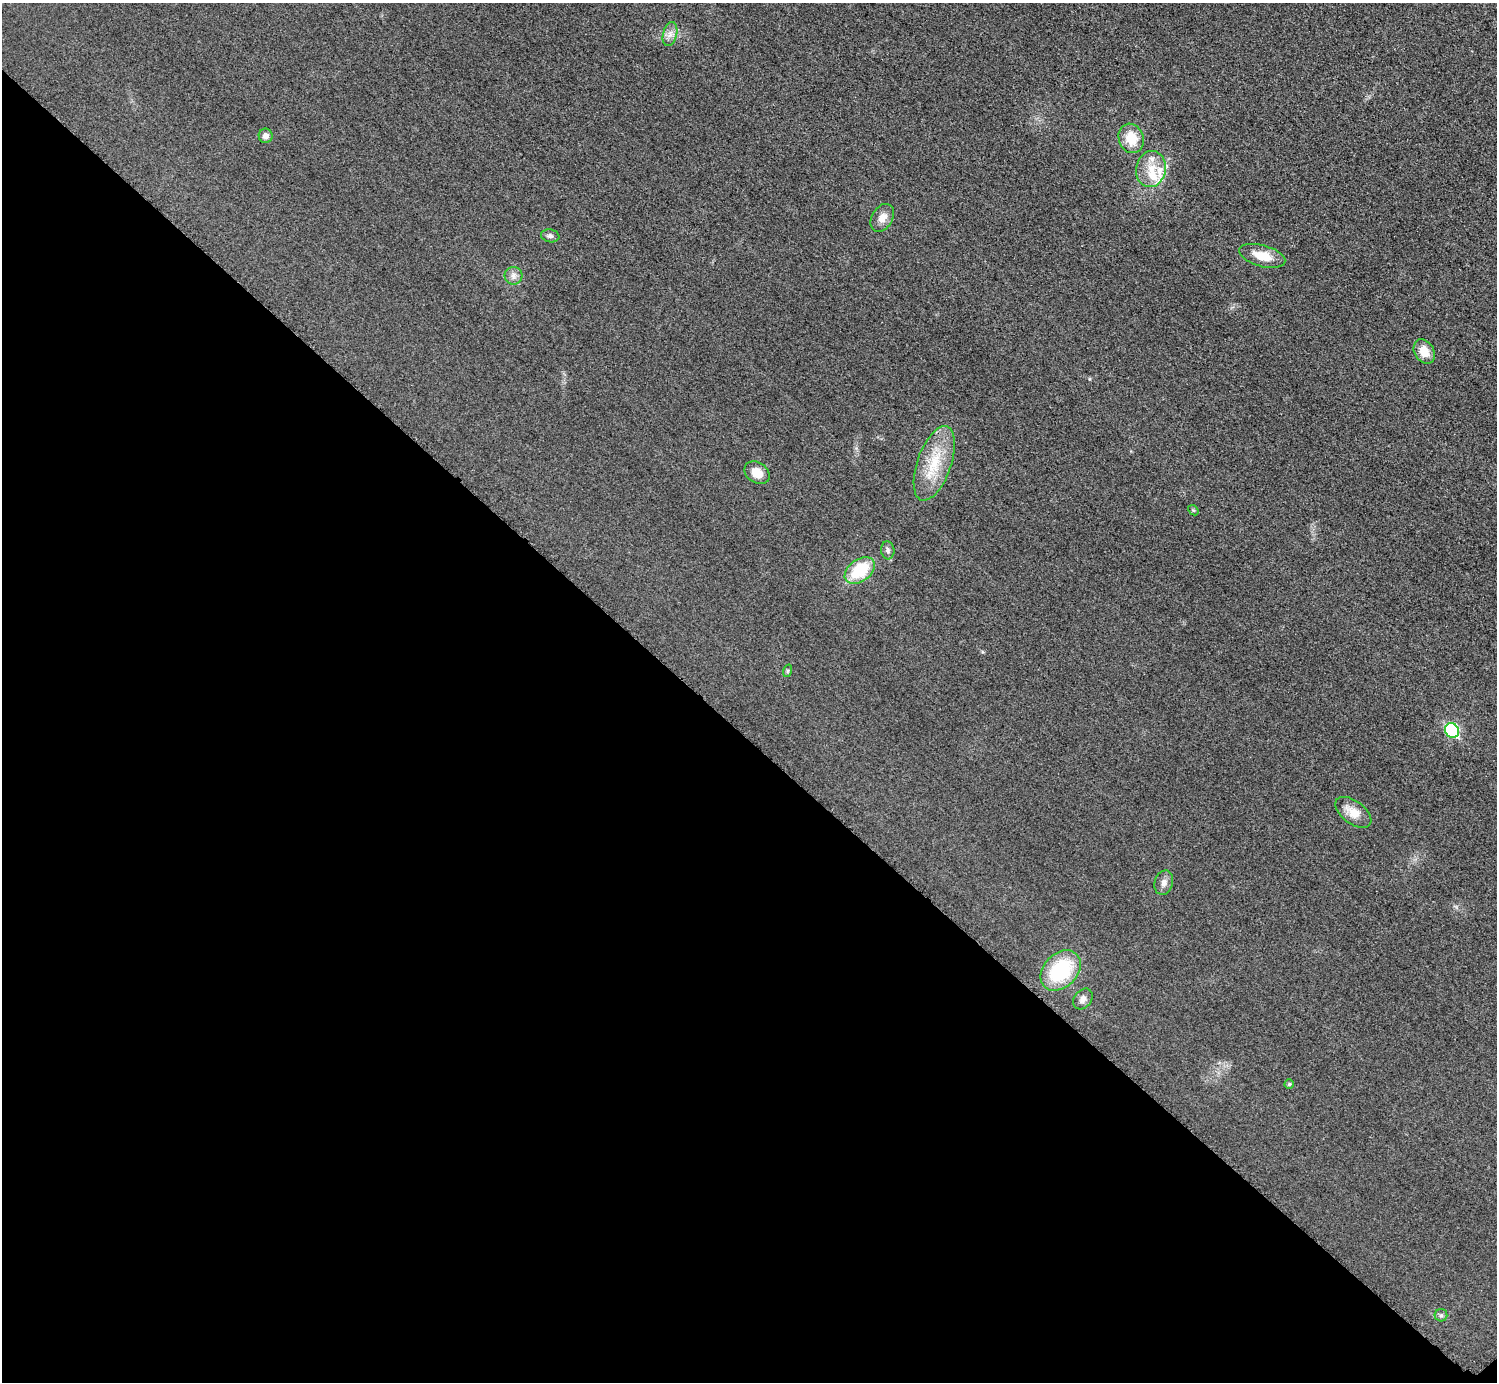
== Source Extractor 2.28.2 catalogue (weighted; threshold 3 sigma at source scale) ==
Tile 14 of 4 x 4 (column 2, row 4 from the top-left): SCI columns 1509-3003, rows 314-1693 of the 6004 x 6004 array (HDU 1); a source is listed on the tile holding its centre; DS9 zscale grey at full resolution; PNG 1499 x 1384 px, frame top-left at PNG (2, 3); each listed source drawn as its Kron ellipse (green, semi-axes under 4 px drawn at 4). Shown black and unused: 47% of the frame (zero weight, under 3 of 5 exposures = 1% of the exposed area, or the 3 px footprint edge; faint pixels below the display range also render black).
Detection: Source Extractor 2.28.2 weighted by HDU 2 'WHT'; one run over the whole footprint, this tile lists its part. Background 0.0182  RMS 0.0054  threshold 0.0244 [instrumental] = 3 sigma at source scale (4.5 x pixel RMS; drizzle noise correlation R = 1.50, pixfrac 1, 0.05/0.05 arcsec/px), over >= 5 px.
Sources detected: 24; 2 inside a brighter listed object's ellipse — not listed separately; the other 22 listed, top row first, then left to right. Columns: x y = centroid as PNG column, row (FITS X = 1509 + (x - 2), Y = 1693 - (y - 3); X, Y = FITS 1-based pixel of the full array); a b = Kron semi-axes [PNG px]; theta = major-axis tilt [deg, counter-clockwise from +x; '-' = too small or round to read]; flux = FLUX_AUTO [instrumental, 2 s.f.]
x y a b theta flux
670 34 12 7 75 3
266 136 7 7 - 2.4
1131 138 15 12 -71 12
1151 169 18 15 78 11
882 218 15 10 58 4.7
550 236 9 6 -9 1.6
1262 256 24 10 -16 11
513 276 9 9 - 2.6
1424 352 13 9 -58 7.5
934 463 39 17 71 21
757 473 13 10 -35 7
1193 510 6 4 -42 0.66
888 550 9 6 -84 1.5
860 570 17 11 37 23
787 671 6 4 72 0.72
1452 730 7 6 - 51
1353 812 21 11 -37 7.5
1164 883 12 9 74 2.9
1061 970 23 16 45 37
1083 999 11 8 51 2.9
1289 1084 4 4 - 0.75
1441 1315 6 6 - 1.2